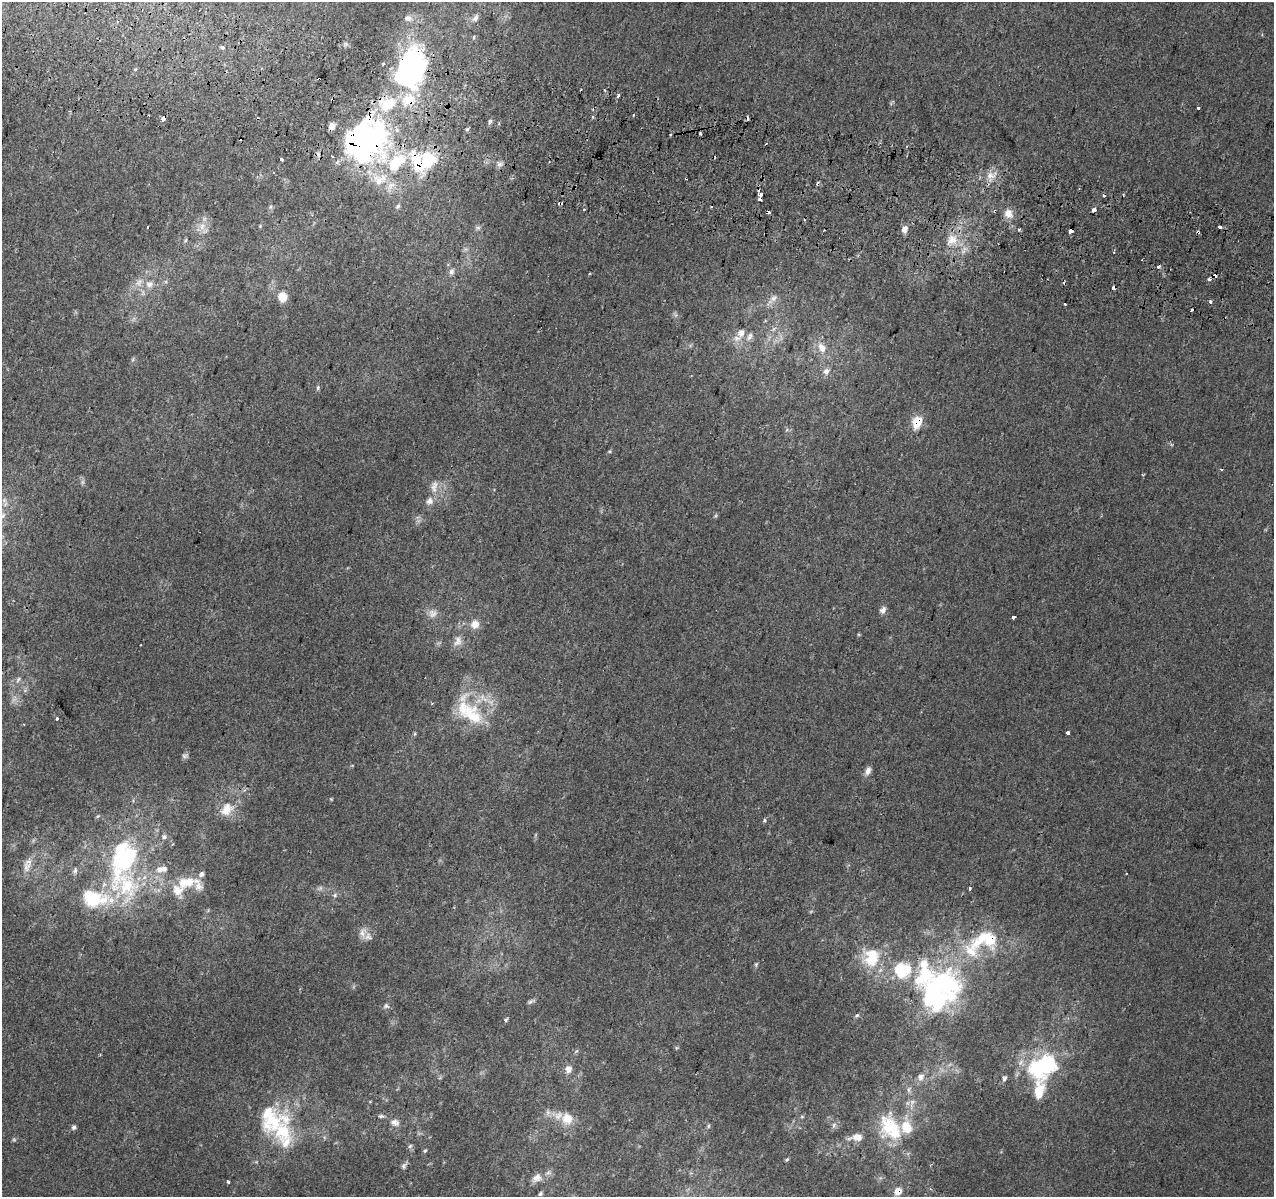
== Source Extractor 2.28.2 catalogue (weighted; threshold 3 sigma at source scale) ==
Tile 11 of 4 x 4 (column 3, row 3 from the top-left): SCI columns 2564-3835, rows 1520-2714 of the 5117 x 5367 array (HDU 1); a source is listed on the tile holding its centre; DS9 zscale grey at full resolution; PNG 1276 x 1199 px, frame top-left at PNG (2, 2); no overlay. Shown black and unused: <1% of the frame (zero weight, under 2 of 3 exposures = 2% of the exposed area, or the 3 px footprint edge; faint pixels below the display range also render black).
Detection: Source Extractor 2.28.2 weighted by HDU 2 'WHT'; one run over the whole footprint, this tile lists its part. Background 0.0025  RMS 0.0034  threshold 0.0154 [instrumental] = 3 sigma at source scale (4.5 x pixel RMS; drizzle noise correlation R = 1.50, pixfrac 1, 0.0396/0.0396 arcsec/px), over >= 5 px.
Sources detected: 167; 6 too faint to see at this stretch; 5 inside a brighter object's white glare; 20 cosmic-ray / hot-pixel residue — not listed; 24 inside a brighter listed object's ellipse — not listed separately; the other 112 listed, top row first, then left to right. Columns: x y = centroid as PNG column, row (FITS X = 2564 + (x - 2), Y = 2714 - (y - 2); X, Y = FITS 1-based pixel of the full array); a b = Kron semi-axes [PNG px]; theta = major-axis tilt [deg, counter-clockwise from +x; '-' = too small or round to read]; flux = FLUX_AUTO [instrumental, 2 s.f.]
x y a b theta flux
408 18 12 9 7 2
475 18 11 7 56 1.5
474 37 5 3 - 0.33
223 48 3 3 - 3.2
410 68 38 25 74 87
618 95 3 3 - 5.2
1198 108 3 3 - 1.4
149 115 2 2 - 0.27
592 117 5 3 - 0.51
163 119 5 3 - 4.3
490 122 6 5 - 0.88
332 126 8 7 - 1.9
467 129 6 4 66 0.6
700 133 3 3 - 0.61
671 135 3 2 - 0.62
368 143 71 32 55 77
428 159 23 22 - 16
282 160 4 3 - 1.6
500 164 9 6 16 1.2
394 165 23 15 -80 12
990 175 10 9 - 2.7
380 179 25 16 21 8.8
818 184 6 3 80 0.47
761 195 3 3 - 1.7
760 198 3 3 - 5.2
398 206 7 5 46 0.77
270 207 7 4 89 0.63
1094 210 4 3 - 2.3
1008 213 13 11 -55 3
202 226 12 8 71 2.8
260 226 4 4 - 0.32
147 227 3 2 - 0.27
1220 227 3 3 - 3.5
478 228 7 6 - 0.76
904 229 9 7 64 1.8
1019 230 4 3 - 0.57
1071 231 4 3 - 14
1198 232 3 3 - 1.8
185 240 6 4 69 0.48
952 240 17 16 - 6.5
451 271 9 7 81 1.4
590 274 3 2 - 0.38
1215 276 4 3 - 3.1
139 282 13 9 51 2.8
149 284 10 9 - 2.4
282 297 11 11 - 4.1
773 298 13 8 39 2.2
1211 301 3 3 - 1
1065 304 3 3 - 1.7
1191 310 4 3 - 2.9
741 333 13 10 76 3.2
822 348 16 11 -63 4
133 359 6 4 72 0.5
826 371 9 8 - 1.8
318 388 7 4 71 0.58
917 422 11 9 72 7.1
434 486 20 9 83 3.2
3 515 9 6 74 1.3
883 610 9 7 61 1.5
432 613 12 12 - 2.5
1013 617 3 3 - 3.3
475 624 11 10 - 3.2
458 641 15 11 72 2.7
18 680 9 4 63 0.84
472 715 39 25 -49 17
57 718 3 3 - 2.2
1067 733 3 3 - 2.8
415 734 6 4 88 0.42
185 756 10 6 0 0.83
868 771 10 7 64 1.8
226 809 21 15 51 6.1
98 816 5 4 - 0.39
764 821 4 4 - 0.89
126 859 50 30 44 36
27 867 16 10 -89 3.3
160 869 10 10 - 2.6
75 871 8 5 84 0.85
970 888 4 3 - 1
177 890 56 22 5 16
335 895 7 6 - 0.8
94 899 41 23 -9 20
363 932 14 9 63 2.3
985 939 49 25 15 23
871 957 29 25 -76 14
939 991 56 46 47 70
531 1001 11 4 23 0.78
386 1006 7 6 - 0.88
857 1015 6 4 52 0.52
506 1020 6 5 - 0.53
1044 1066 40 27 32 34
568 1069 10 8 70 2.4
921 1077 10 9 - 2
1004 1078 7 5 81 0.87
909 1089 9 5 77 0.99
912 1102 12 7 62 1.9
381 1116 9 5 -5 0.74
567 1119 17 16 - 6.4
395 1122 12 9 -16 2.1
834 1125 9 4 89 0.86
708 1126 6 4 88 0.49
73 1127 6 5 - 0.81
889 1127 39 29 85 21
283 1131 45 44 - 27
857 1137 18 9 4 3.7
410 1146 6 5 - 0.63
425 1151 6 4 61 0.46
787 1160 5 4 - 0.5
404 1166 9 6 77 0.99
537 1178 16 11 32 3
228 1182 3 3 - 0.62
898 1191 8 8 - 3.4
540 1194 7 5 35 0.71
Overlapping masked pixels (flux is a lower limit): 11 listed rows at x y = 410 68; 163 119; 368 143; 428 159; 818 184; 1198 232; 1215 276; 1191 310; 917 422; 985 939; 898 1191